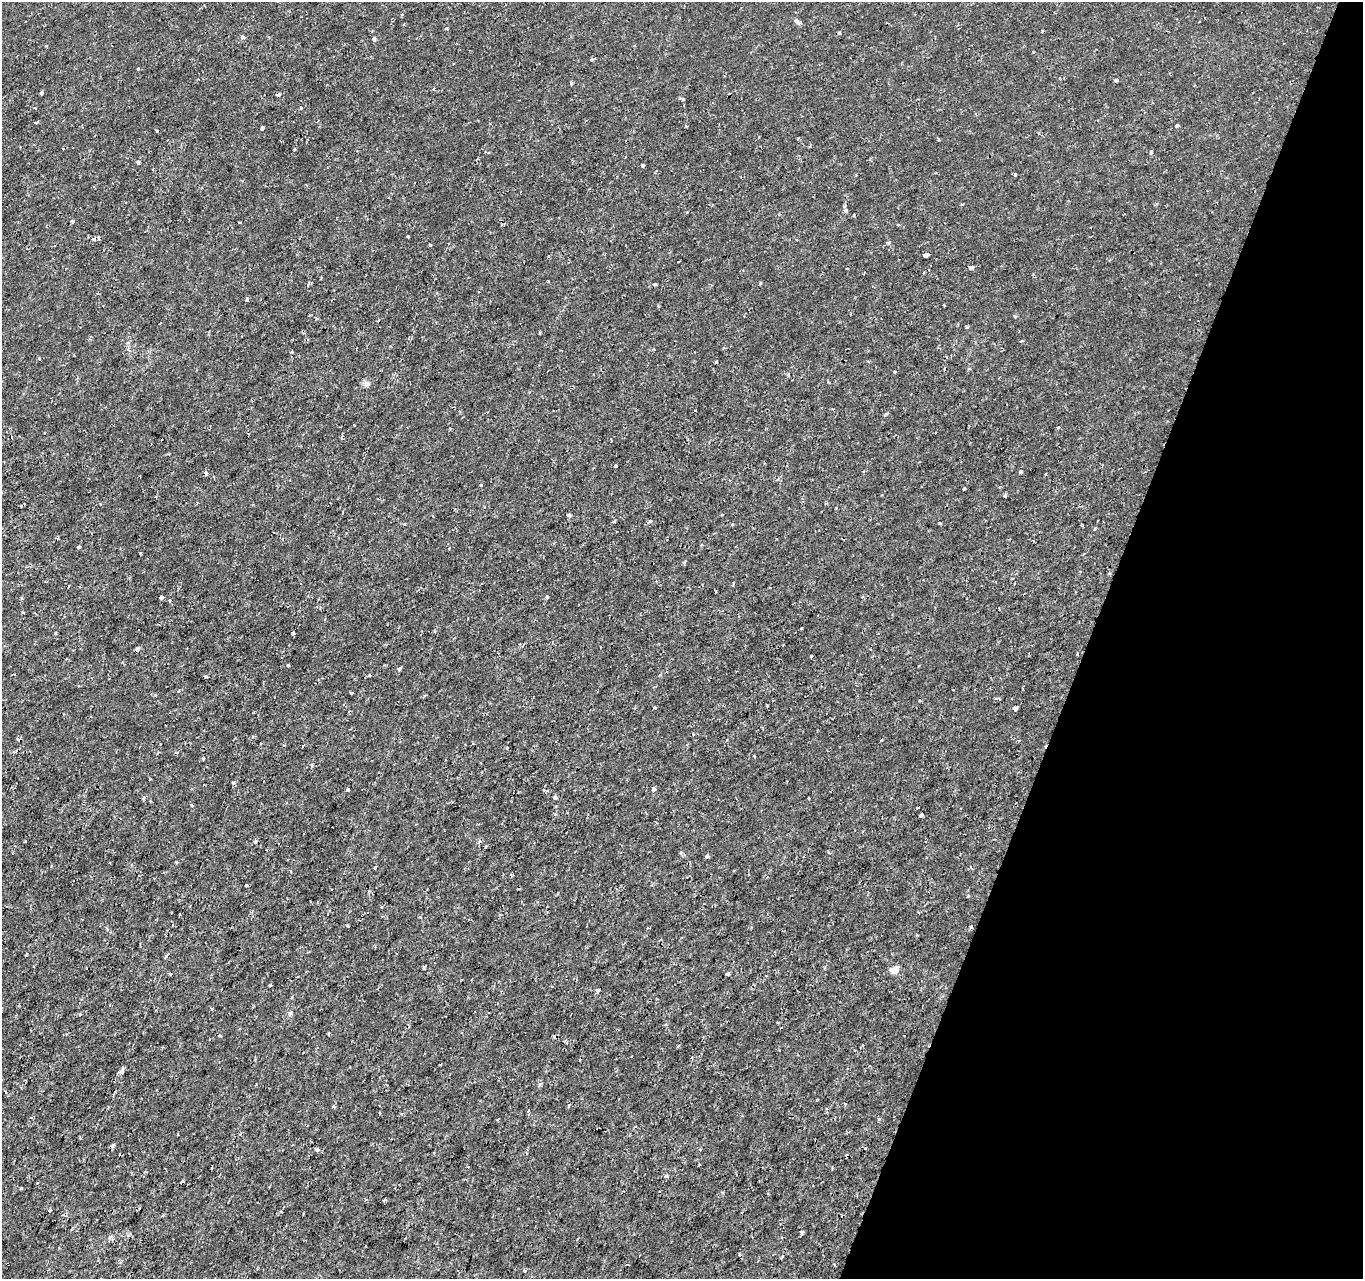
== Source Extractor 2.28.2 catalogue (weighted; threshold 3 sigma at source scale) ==
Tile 8 of 4 x 4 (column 4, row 2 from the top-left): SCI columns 4084-5444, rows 2768-4044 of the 5451 x 5597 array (HDU 1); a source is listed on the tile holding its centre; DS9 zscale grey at full resolution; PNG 1365 x 1281 px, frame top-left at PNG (2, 2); no overlay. Shown black and unused: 20% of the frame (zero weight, under 2 of 3 exposures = <1% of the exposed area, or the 3 px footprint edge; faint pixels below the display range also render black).
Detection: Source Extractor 2.28.2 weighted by HDU 2 'WHT'; one run over the whole footprint, this tile lists its part. Background -7.05e-05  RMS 9.5e-04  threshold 0.00429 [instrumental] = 3 sigma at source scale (4.5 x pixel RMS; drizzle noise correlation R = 1.50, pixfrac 1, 0.0396/0.0396 arcsec/px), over >= 5 px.
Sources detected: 143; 12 cosmic-ray / hot-pixel residue — not listed; the other 131 listed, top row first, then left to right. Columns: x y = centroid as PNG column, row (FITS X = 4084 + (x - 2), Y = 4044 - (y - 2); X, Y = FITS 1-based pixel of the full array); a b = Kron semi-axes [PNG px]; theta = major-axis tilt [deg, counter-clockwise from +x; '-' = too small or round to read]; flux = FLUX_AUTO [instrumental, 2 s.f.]
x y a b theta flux
797 22 10 6 -33 0.27
446 28 4 4 - 0.14
839 33 3 3 - 0.16
243 37 5 4 - 0.17
374 39 4 3 - 0.4
46 46 4 3 - 0.082
592 60 4 3 - 0.49
138 69 3 3 - 0.14
1116 80 4 3 - 0.54
571 83 3 3 - 0.27
42 93 4 3 - 0.27
278 95 4 3 - 0.52
683 99 4 3 - 0.18
35 108 3 2 - 0.064
301 108 4 3 - 0.079
36 123 4 3 - 0.14
1177 125 3 3 - 0.5
262 128 4 3 - 0.45
1039 133 4 2 - 0.074
798 138 4 2 - 0.085
938 139 3 3 - 0.16
1151 152 4 3 - 0.18
488 153 4 3 - 0.095
138 162 4 3 - 0.4
643 166 3 3 - 0.23
153 169 3 3 - 0.099
1015 175 3 3 - 0.15
962 204 4 2 - 0.11
846 210 6 4 -19 0.17
72 221 4 3 - 0.18
239 223 3 3 - 0.2
888 243 5 3 - 0.23
430 245 3 2 - 0.22
926 255 4 3 - 1.6
971 268 4 3 - 0.85
548 281 3 2 - 0.067
760 283 3 3 - 0.099
654 284 4 3 - 0.37
247 299 4 3 - 0.22
1015 316 4 3 - 0.13
967 327 3 3 - 0.21
540 332 3 2 - 0.14
1021 341 3 3 - 0.083
39 359 3 3 - 0.22
716 362 3 2 - 0.1
895 372 3 3 - 0.34
788 375 4 3 - 0.096
367 384 8 7 - 0.41
886 414 5 4 - 0.15
616 466 3 3 - 0.17
1021 472 3 3 - 0.29
205 473 4 3 - 0.57
481 485 3 3 - 0.099
964 489 3 3 - 0.17
1005 496 4 3 - 0.16
569 515 4 3 - 0.27
614 521 4 3 - 0.11
650 521 5 4 - 0.14
939 523 4 3 - 0.092
732 524 4 3 - 0.11
1082 524 3 2 - 0.079
1094 529 5 3 - 0.11
702 545 3 3 - 0.12
79 547 4 3 - 0.13
733 583 4 3 - 0.093
547 596 4 3 - 0.2
161 597 4 3 - 0.53
170 600 4 3 - 0.12
23 612 4 3 - 0.088
55 633 3 3 - 0.13
293 633 4 3 - 0.21
138 649 4 3 - 0.42
811 656 3 2 - 0.096
288 665 3 3 - 0.18
399 669 5 3 - 0.26
206 676 4 3 - 0.13
351 693 3 3 - 0.18
996 698 5 3 - 0.11
655 707 4 3 - 0.11
1015 708 4 3 - 1.3
881 740 4 2 - 0.098
507 748 3 3 - 0.13
754 756 3 3 - 0.14
203 758 4 4 - 0.1
311 765 5 3 - 0.11
233 783 4 4 - 0.13
654 789 4 4 - 0.36
348 790 5 3 - 0.15
544 790 5 4 - 0.13
143 798 4 3 - 0.17
555 798 3 3 - 0.92
809 798 3 3 - 0.37
192 806 4 3 - 0.081
918 807 3 2 - 0.13
921 815 4 3 - 0.33
255 841 4 3 - 0.25
25 842 3 2 - 0.067
681 852 5 4 - 0.18
707 857 4 3 - 0.38
177 862 3 3 - 0.13
375 867 3 3 - 0.14
291 871 3 3 - 0.1
247 886 3 2 - 0.093
968 896 3 3 - 0.14
381 907 4 4 - 0.089
347 925 3 3 - 0.31
166 956 4 3 - 0.32
895 970 9 7 30 0.81
170 974 3 3 - 0.1
728 974 4 3 - 0.2
270 985 3 3 - 0.11
598 990 3 3 - 0.36
290 1013 8 5 63 0.2
220 1035 4 3 - 0.19
847 1068 4 3 - 0.086
121 1071 9 5 57 0.31
569 1105 4 3 - 0.16
333 1107 4 4 - 0.15
80 1138 4 3 - 0.096
317 1149 4 3 - 0.65
468 1167 3 3 - 0.073
211 1168 3 2 - 0.075
666 1176 5 4 - 0.2
182 1182 4 3 - 0.26
21 1188 3 3 - 0.31
384 1201 6 3 57 0.12
50 1210 4 2 - 0.075
802 1232 3 3 - 0.3
577 1239 3 2 - 0.088
782 1257 4 2 - 0.1
525 1270 5 4 - 0.14
Overlapping masked pixels (flux is a lower limit): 2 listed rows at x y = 278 95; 205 473
Unlisted compact peaks at least as high as the median listed source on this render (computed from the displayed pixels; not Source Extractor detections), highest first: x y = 408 236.